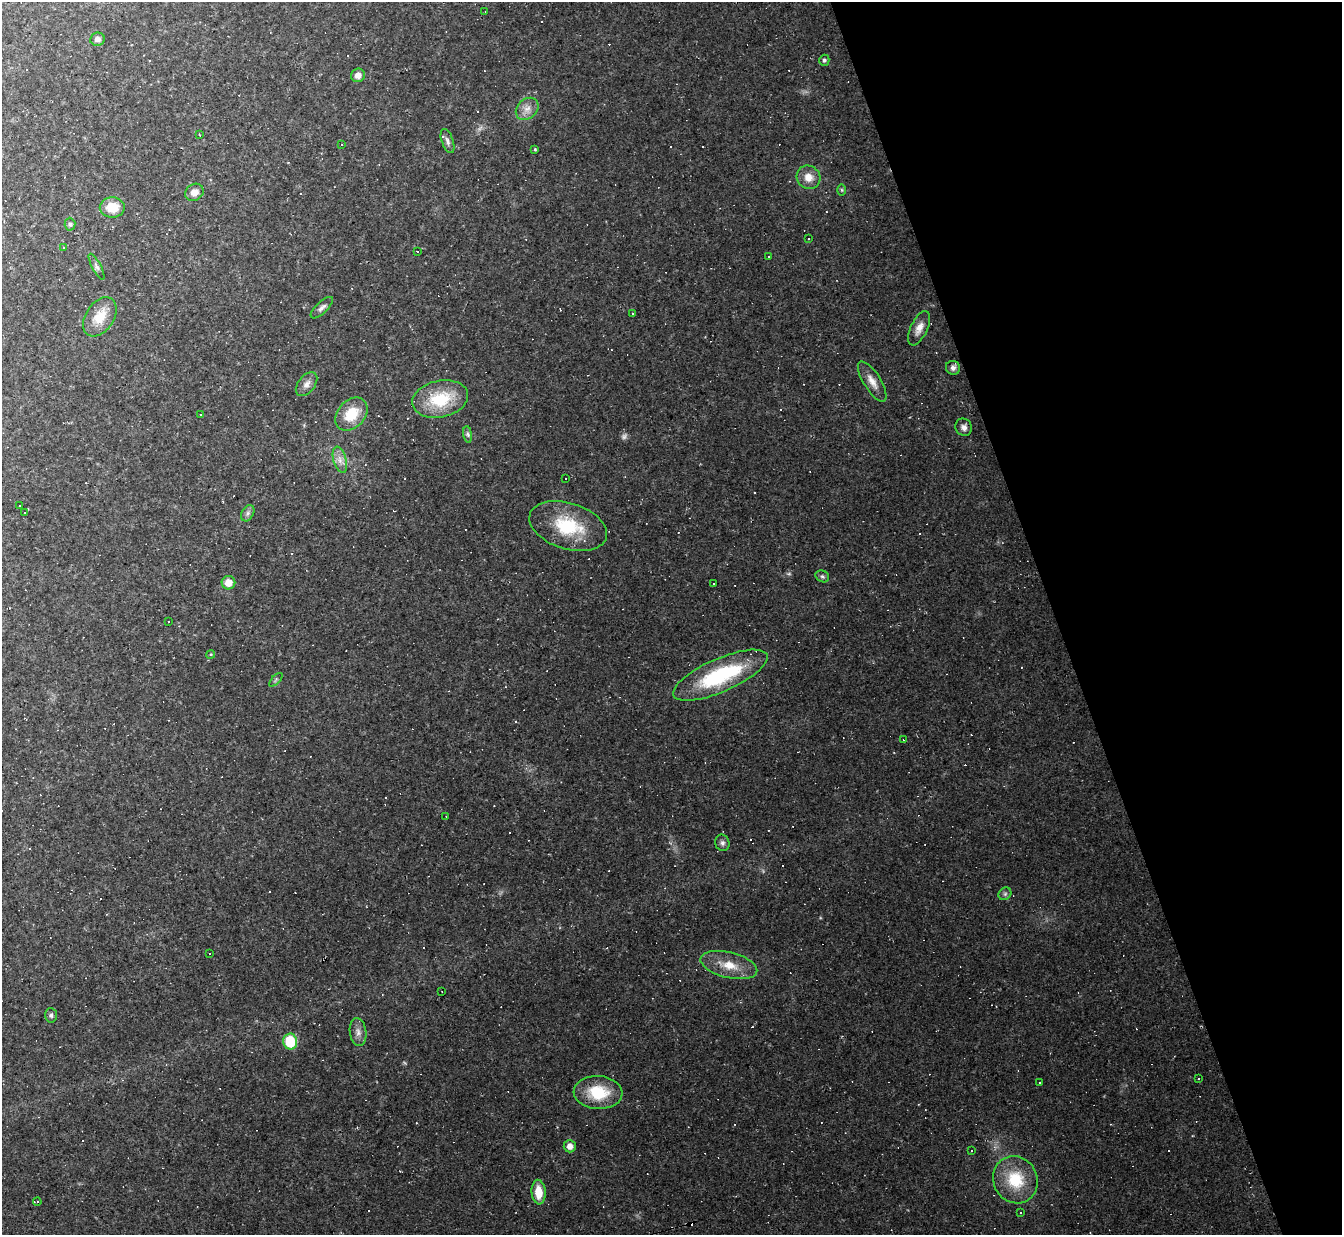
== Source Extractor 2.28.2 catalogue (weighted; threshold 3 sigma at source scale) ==
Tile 12 of 4 x 4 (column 4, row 3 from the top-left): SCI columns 4021-5360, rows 1503-2735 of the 5360 x 5344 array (HDU 1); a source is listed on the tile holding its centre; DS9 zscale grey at full resolution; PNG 1344 x 1237 px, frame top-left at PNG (2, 2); each listed source drawn as its Kron ellipse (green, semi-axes under 4 px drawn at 4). Shown black and unused: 21% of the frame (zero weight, under 2 of 3 exposures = <1% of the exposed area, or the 3 px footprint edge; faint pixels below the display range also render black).
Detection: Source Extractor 2.28.2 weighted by HDU 2 'WHT'; one run over the whole footprint, this tile lists its part. Background 0.0701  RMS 0.0083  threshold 0.0376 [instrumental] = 3 sigma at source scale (4.5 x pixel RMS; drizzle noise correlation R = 1.50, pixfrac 1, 0.05/0.05 arcsec/px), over >= 5 px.
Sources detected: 123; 2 too faint to see at this stretch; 57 cosmic-ray / hot-pixel residue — neither listed nor drawn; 1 inside a brighter listed object's ellipse — not listed separately; the other 63 listed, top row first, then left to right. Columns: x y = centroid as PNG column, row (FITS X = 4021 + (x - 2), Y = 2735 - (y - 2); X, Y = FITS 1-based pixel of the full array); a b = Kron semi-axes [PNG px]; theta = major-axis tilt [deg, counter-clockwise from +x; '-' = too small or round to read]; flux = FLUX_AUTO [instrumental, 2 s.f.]
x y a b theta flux
485 12 3 2 - 0.48
97 39 7 6 - 3.3
824 60 5 5 - 1.8
358 75 7 6 - 4.7
527 109 12 10 43 6.8
200 135 3 2 - 0.5
447 141 12 5 -70 3.1
342 144 3 3 - 1.7
535 149 4 4 - 0.83
808 177 12 11 - 9.7
842 190 6 4 -89 1.1
194 192 10 8 34 6
112 207 12 10 2 14
70 224 6 5 - 1.6
808 239 3 2 - 0.82
63 247 3 3 - 6.5
417 251 3 2 - 0.58
768 256 3 3 - 1.5
97 267 14 4 -62 2.8
322 308 14 5 43 3.2
633 314 3 3 - 2.3
100 317 22 14 56 16
919 328 18 8 65 7.2
953 368 7 7 - 3
872 381 23 8 -58 8.3
307 384 14 8 51 5
440 399 28 18 12 40
200 414 3 3 - 8.5
351 414 19 13 48 22
964 427 9 8 - 3.9
468 434 8 4 -81 2
340 460 13 6 -74 5.6
566 479 3 2 - 0.9
19 506 2 2 - 0.55
24 513 2 2 - 0.79
248 513 9 5 61 2.4
568 526 40 23 -17 45
822 576 7 5 -30 1.8
228 583 7 6 - 9
714 583 3 2 - 0.82
168 622 2 2 - 0.56
211 654 4 3 - 0.77
720 675 51 16 24 80
276 680 8 3 46 1.2
903 740 3 2 - 1.3
446 817 3 2 - 0.53
722 843 8 7 - 2.6
1005 894 7 5 45 1.8
209 953 3 3 - 7.5
729 965 29 13 -14 18
442 992 2 2 - 0.47
51 1015 7 6 - 1.9
358 1032 14 8 -83 4.9
290 1041 8 7 - 32
1199 1078 3 3 - 5.5
1039 1082 3 3 - 0.92
598 1093 24 16 -4 31
570 1146 6 6 - 5.5
972 1150 2 2 - 0.75
1015 1180 24 22 -64 35
539 1192 12 7 -87 15
37 1202 4 3 - 0.81
1020 1213 3 2 - 0.64